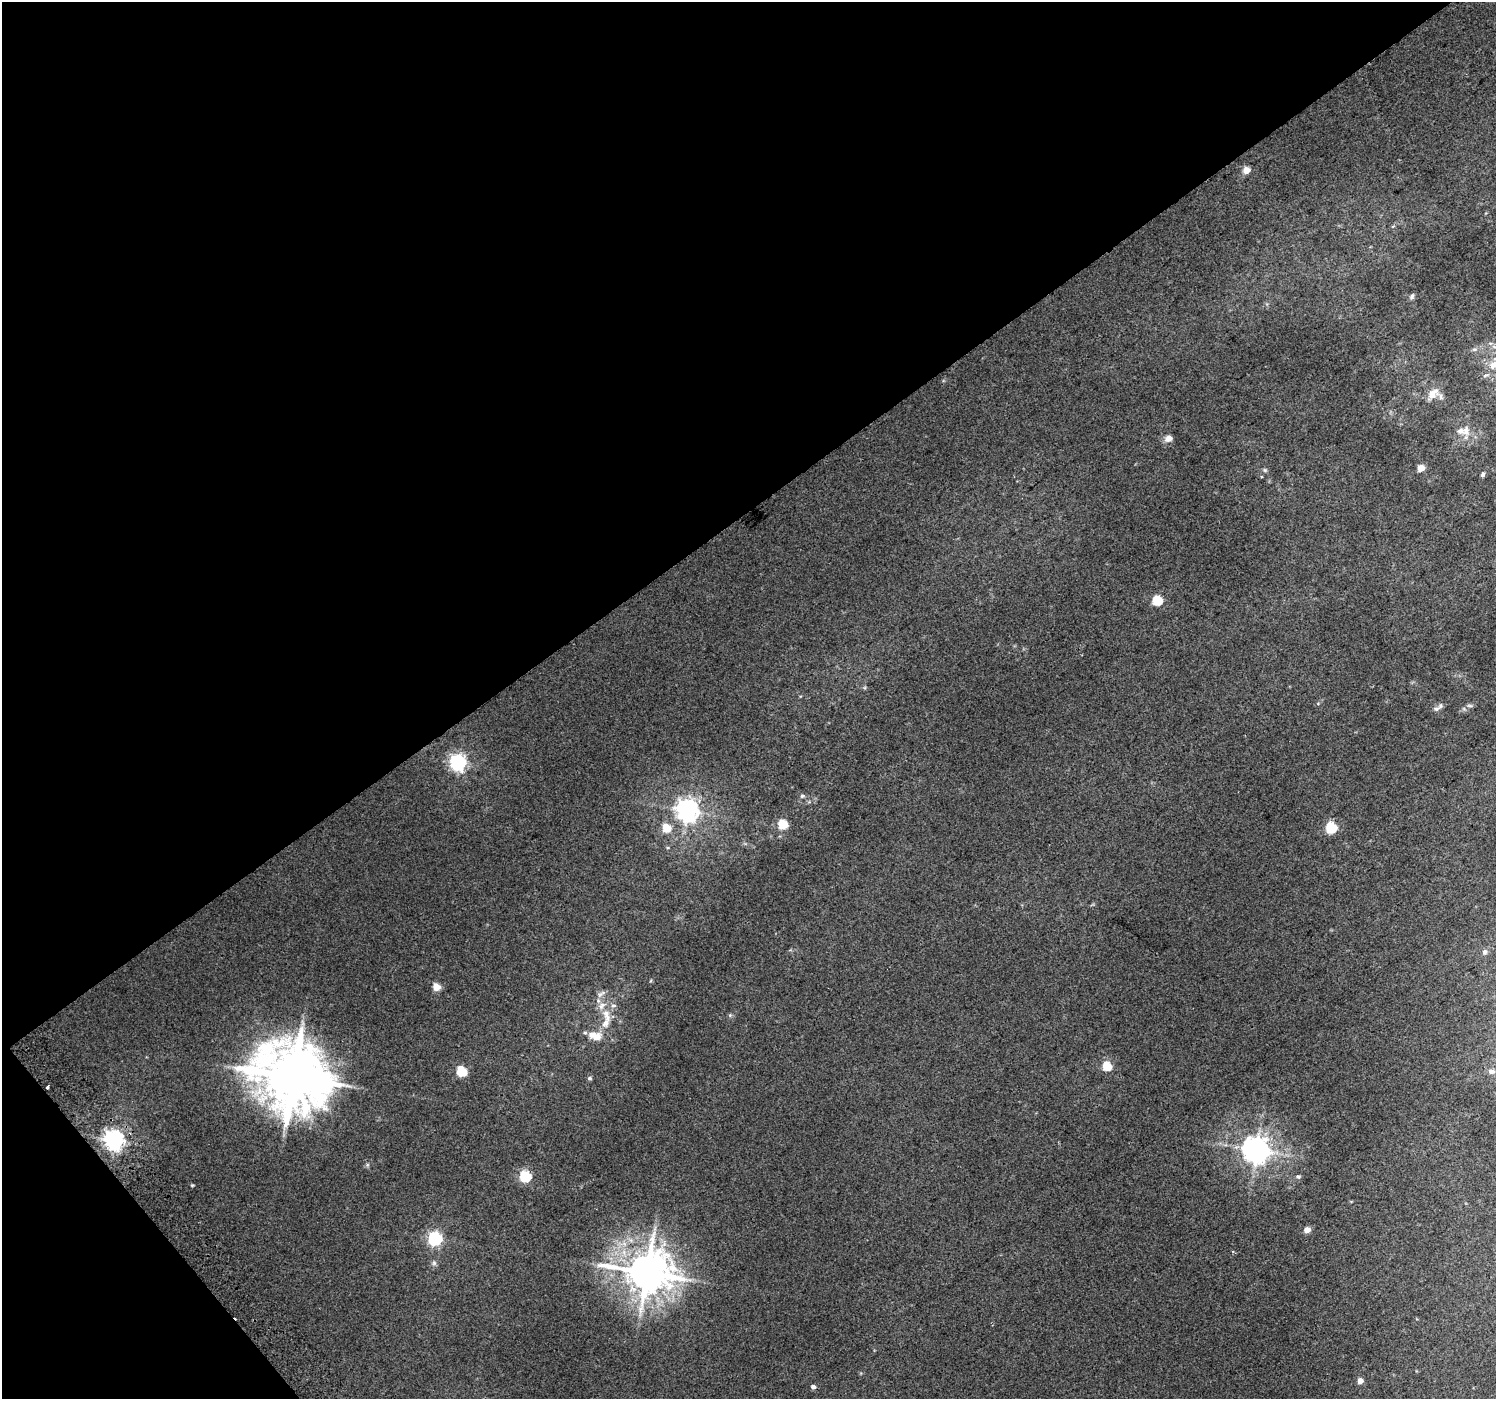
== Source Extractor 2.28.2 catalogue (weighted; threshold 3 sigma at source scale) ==
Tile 5 of 4 x 4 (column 1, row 2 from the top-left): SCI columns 40-1533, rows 3017-4413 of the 6047 x 5969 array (HDU 1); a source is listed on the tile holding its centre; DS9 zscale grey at full resolution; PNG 1498 x 1401 px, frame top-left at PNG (2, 2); no overlay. Shown black and unused: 39% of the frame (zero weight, under 2 of 3 exposures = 2% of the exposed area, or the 3 px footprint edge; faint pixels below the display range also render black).
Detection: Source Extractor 2.28.2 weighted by HDU 2 'WHT'; one run over the whole footprint, this tile lists its part. Background 0.0119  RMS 0.0073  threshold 0.0329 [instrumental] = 3 sigma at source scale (4.5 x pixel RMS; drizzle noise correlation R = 1.50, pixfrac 1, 0.0396/0.0396 arcsec/px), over >= 5 px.
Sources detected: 55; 1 cosmic-ray / hot-pixel residue — not listed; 8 inside a brighter listed object's ellipse — not listed separately; the other 46 listed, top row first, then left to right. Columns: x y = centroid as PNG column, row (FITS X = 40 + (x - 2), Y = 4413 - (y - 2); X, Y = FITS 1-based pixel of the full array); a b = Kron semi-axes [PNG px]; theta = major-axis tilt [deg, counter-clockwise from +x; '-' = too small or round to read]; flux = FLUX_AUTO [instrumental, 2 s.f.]
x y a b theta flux
1246 170 5 5 - 10
1393 226 6 3 18 0.77
1412 296 8 5 60 1.7
1490 343 6 4 -18 1.2
1494 365 17 11 34 10
1432 394 16 12 49 7.7
1466 431 15 10 -85 6.9
1169 438 10 8 13 4
1421 468 5 5 - 9.6
1265 470 7 5 -2 1.3
1483 475 5 4 - 1.8
1261 477 3 3 - 0.85
1157 600 6 5 - 40
1470 706 10 4 -5 1.4
1436 709 10 6 18 2.2
458 762 7 6 - 250
802 796 6 5 - 1.5
687 810 8 8 - 510
782 824 6 5 - 28
666 828 6 5 - 20
1331 828 6 6 - 59
1485 952 8 6 74 2.1
436 987 5 5 - 13
601 994 13 7 35 3.3
602 1006 14 8 40 5.7
730 1015 6 4 73 0.94
606 1023 25 10 68 11
592 1035 12 8 41 4.8
1107 1066 5 5 - 29
462 1071 6 5 - 41
1491 1071 11 7 -12 2.5
293 1077 21 18 -23 5900
590 1078 6 5 - 1.4
47 1087 3 3 - 6.1
114 1140 7 7 - 440
1256 1150 8 8 - 870
367 1165 6 4 90 1.1
525 1176 6 6 - 63
1298 1176 7 5 -4 1.4
192 1185 4 4 - 0.81
1307 1230 5 4 - 6.6
435 1238 6 6 - 130
434 1263 7 6 - 1.8
647 1273 14 12 -1 2500
1360 1381 5 5 - 5.8
813 1387 5 4 - 2.6
Overlapping masked pixels (flux is a lower limit): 2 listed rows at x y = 293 1077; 47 1087
Isophote crosses this tile's border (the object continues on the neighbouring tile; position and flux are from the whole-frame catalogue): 1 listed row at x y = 1494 365